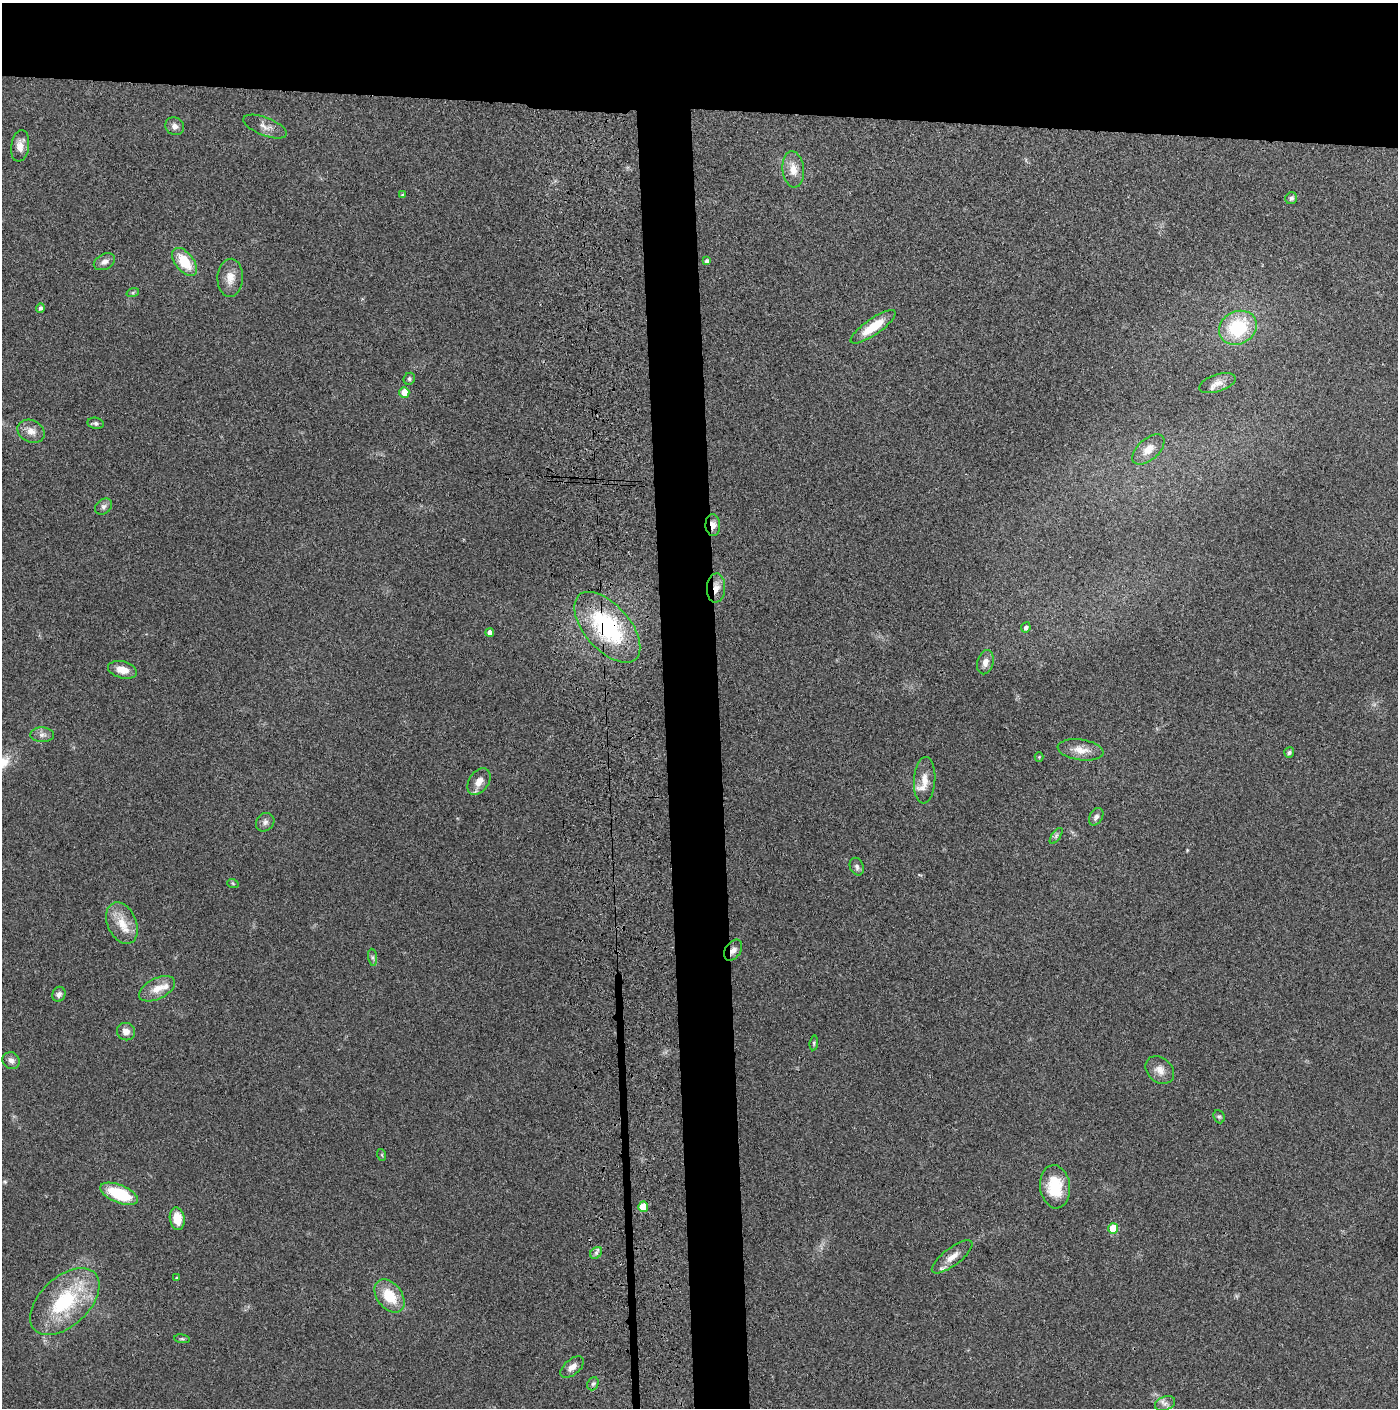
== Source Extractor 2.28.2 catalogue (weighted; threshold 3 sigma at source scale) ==
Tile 2 of 3 x 3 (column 2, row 1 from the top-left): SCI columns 1504-2899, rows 2830-4235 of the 4358 x 4256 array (HDU 1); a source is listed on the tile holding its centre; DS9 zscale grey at full resolution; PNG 1400 x 1410 px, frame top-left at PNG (2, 3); each listed source drawn as its Kron ellipse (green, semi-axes under 4 px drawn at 4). Shown black and unused: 12% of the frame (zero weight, under 3 of 4 exposures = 6% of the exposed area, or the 3 px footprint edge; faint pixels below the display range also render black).
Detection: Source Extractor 2.28.2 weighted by HDU 2 'WHT'; one run over the whole footprint, this tile lists its part. Background 0.0699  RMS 0.0076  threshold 0.0342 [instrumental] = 3 sigma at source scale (4.5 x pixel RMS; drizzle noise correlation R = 1.50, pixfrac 1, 0.05/0.05 arcsec/px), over >= 5 px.
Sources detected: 65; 1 inside a brighter listed object's ellipse — not listed separately; the other 64 listed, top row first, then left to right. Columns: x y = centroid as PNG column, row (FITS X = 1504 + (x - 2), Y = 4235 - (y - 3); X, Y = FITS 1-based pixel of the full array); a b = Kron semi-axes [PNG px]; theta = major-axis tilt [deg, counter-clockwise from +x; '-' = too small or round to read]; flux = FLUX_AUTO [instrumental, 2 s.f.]
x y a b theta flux
175 126 9 8 - 3.9
265 127 23 9 -21 5.9
20 146 16 9 81 7.2
793 169 18 10 -85 9.6
402 195 4 4 - 0.96
1291 198 6 5 - 1.9
707 261 4 4 - 2.2
104 262 11 7 26 3.7
184 262 16 9 -52 22
230 278 19 13 87 9.4
133 292 6 4 20 1
40 308 5 4 - 2.2
873 327 27 8 35 20
1238 328 19 16 27 43
409 379 6 5 - 1.3
1217 383 19 8 18 5.8
404 392 5 5 - 9.8
95 423 8 5 -8 1.9
31 431 14 11 -26 6.7
1148 449 19 10 42 9
104 506 9 7 40 2.6
713 525 11 7 -88 5.9
716 588 15 9 86 7.5
607 627 43 22 -48 85
1026 627 5 4 - 2.7
490 633 4 4 - 3.5
985 662 12 8 75 5.1
122 670 15 8 -14 9.6
42 735 12 7 -2 3.5
1080 750 23 10 -8 9.5
1289 753 5 5 - 1.4
1039 757 4 4 - 0.7
925 780 23 10 86 10
479 782 14 10 57 6.9
1096 817 9 6 61 3
265 822 10 8 46 3.3
1056 836 9 4 55 1.6
857 867 9 6 -66 2.4
233 884 6 3 -20 0.86
122 923 22 14 -66 15
733 950 11 7 56 4.1
373 957 9 4 -82 1.8
157 989 19 10 26 10
59 994 7 6 - 2.9
126 1032 9 8 - 5.4
814 1043 7 4 83 1.2
11 1061 9 8 - 3.4
1160 1070 16 12 -43 7
1219 1117 7 5 -67 1.4
382 1155 6 4 -72 0.79
1055 1187 21 15 -84 28
119 1194 20 9 -22 35
643 1207 5 5 - 17
177 1219 11 7 -81 12
1113 1229 5 5 - 23
596 1253 7 5 46 1.7
952 1257 24 8 37 8.2
176 1278 4 4 - 0.82
389 1296 18 12 -52 22
65 1302 41 24 43 61
182 1339 8 4 -7 1.2
572 1367 14 7 39 4.9
593 1384 7 5 66 1.9
1165 1404 10 6 21 3.4
Overlapping masked pixels (flux is a lower limit): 4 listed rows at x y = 713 525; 716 588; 607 627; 733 950